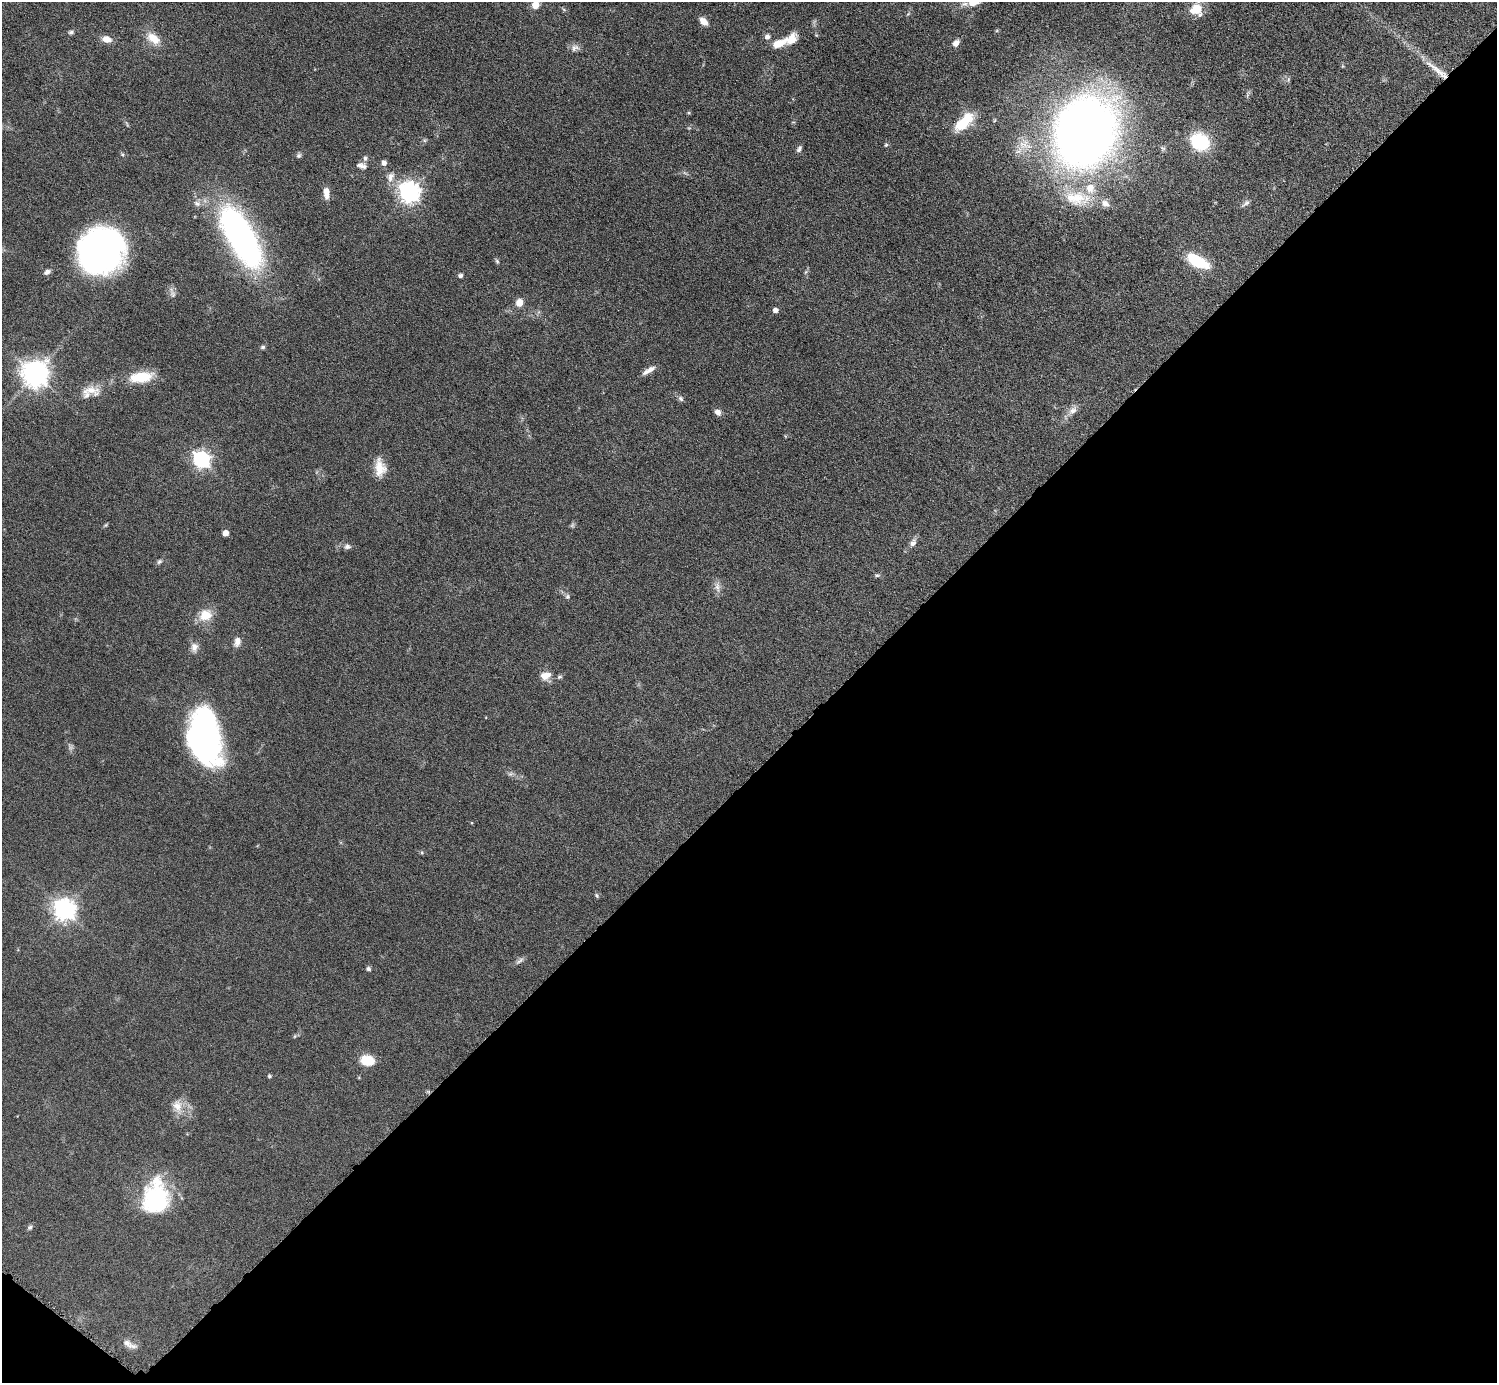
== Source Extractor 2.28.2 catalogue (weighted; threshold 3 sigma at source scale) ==
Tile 15 of 4 x 4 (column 3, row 4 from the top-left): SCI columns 2991-4485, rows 302-1682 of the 5982 x 5984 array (HDU 1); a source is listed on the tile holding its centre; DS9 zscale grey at full resolution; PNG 1499 x 1385 px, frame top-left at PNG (2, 2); no overlay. Shown black and unused: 45% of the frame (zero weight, under 6 of 12 exposures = <1% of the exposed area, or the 3 px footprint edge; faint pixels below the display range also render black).
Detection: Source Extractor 2.28.2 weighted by HDU 2 'WHT'; one run over the whole footprint, this tile lists its part. Background 0.0392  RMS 0.0038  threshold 0.0157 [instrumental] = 3 sigma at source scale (4.09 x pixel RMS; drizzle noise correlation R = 1.36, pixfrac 0.8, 0.05/0.05 arcsec/px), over >= 5 px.
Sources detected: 81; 2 too faint to see at this stretch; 1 inside a brighter object's white glare — not listed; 6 inside a brighter listed object's ellipse — not listed separately; the other 72 listed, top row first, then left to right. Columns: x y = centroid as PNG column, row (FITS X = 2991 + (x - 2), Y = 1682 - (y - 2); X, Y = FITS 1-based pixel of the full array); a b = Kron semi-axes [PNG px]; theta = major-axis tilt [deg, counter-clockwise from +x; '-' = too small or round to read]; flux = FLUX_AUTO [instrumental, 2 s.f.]
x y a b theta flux
973 2 13 8 11 4.8
535 5 7 7 - 4.1
1196 9 14 12 25 6.7
703 21 10 7 -44 2.8
71 32 7 5 30 0.82
767 36 7 7 - 1.3
153 38 18 11 -38 5.5
107 39 9 6 -19 3.5
779 43 24 10 21 5.7
956 43 9 7 57 2
575 48 12 9 15 1.7
1437 70 42 7 -38 6.7
964 122 28 12 44 10
1084 132 47 38 66 440
1200 142 21 17 -34 18
886 145 6 5 - 0.56
799 149 9 6 64 1.1
299 155 7 6 - 0.78
384 163 6 5 - 1.5
360 165 11 8 12 1.9
390 177 15 9 69 2.7
409 192 8 7 - 200
326 193 13 7 -83 3.4
1077 198 39 19 -4 13
197 203 11 7 -20 1.7
1246 203 13 5 40 1.1
241 237 66 25 -61 120
100 250 39 35 43 150
497 261 8 4 -68 0.57
1197 261 31 13 -28 12
47 272 9 6 25 1.3
806 272 6 4 87 0.59
460 276 6 5 - 0.81
173 294 10 8 -80 1.5
519 303 8 8 - 3.1
775 310 4 4 - 2
263 347 6 4 2 0.72
649 370 17 5 31 2.6
35 374 9 8 - 400
141 377 29 13 8 10
91 390 26 12 -17 5
681 399 8 6 -46 0.9
1073 410 14 9 42 2.4
718 412 8 7 - 1.7
201 459 7 6 - 110
380 468 22 13 -83 6
106 525 7 4 45 0.44
225 533 5 4 - 4.2
913 543 12 7 56 1.7
347 546 9 7 8 1.2
159 562 8 6 43 0.84
877 575 7 5 -7 0.64
717 587 15 7 -83 2
567 597 7 6 - 0.8
205 615 17 14 27 6
237 641 12 7 76 2.2
194 647 12 9 84 2.1
546 675 14 10 11 3.6
559 677 7 5 16 0.67
204 737 48 26 -78 110
510 774 8 5 11 0.82
597 895 6 5 - 0.59
64 910 8 7 - 240
520 961 14 5 35 1.2
368 969 6 5 - 0.8
295 1036 6 4 88 0.4
367 1060 17 12 -12 6.3
269 1076 4 4 - 0.63
177 1106 20 13 -74 4.9
155 1197 44 28 67 29
30 1227 7 5 28 0.8
129 1344 21 7 -26 2.4
Overlapping masked pixels (flux is a lower limit): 1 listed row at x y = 1437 70
Isophote crosses this tile's border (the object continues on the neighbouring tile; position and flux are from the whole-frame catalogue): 2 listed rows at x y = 973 2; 535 5